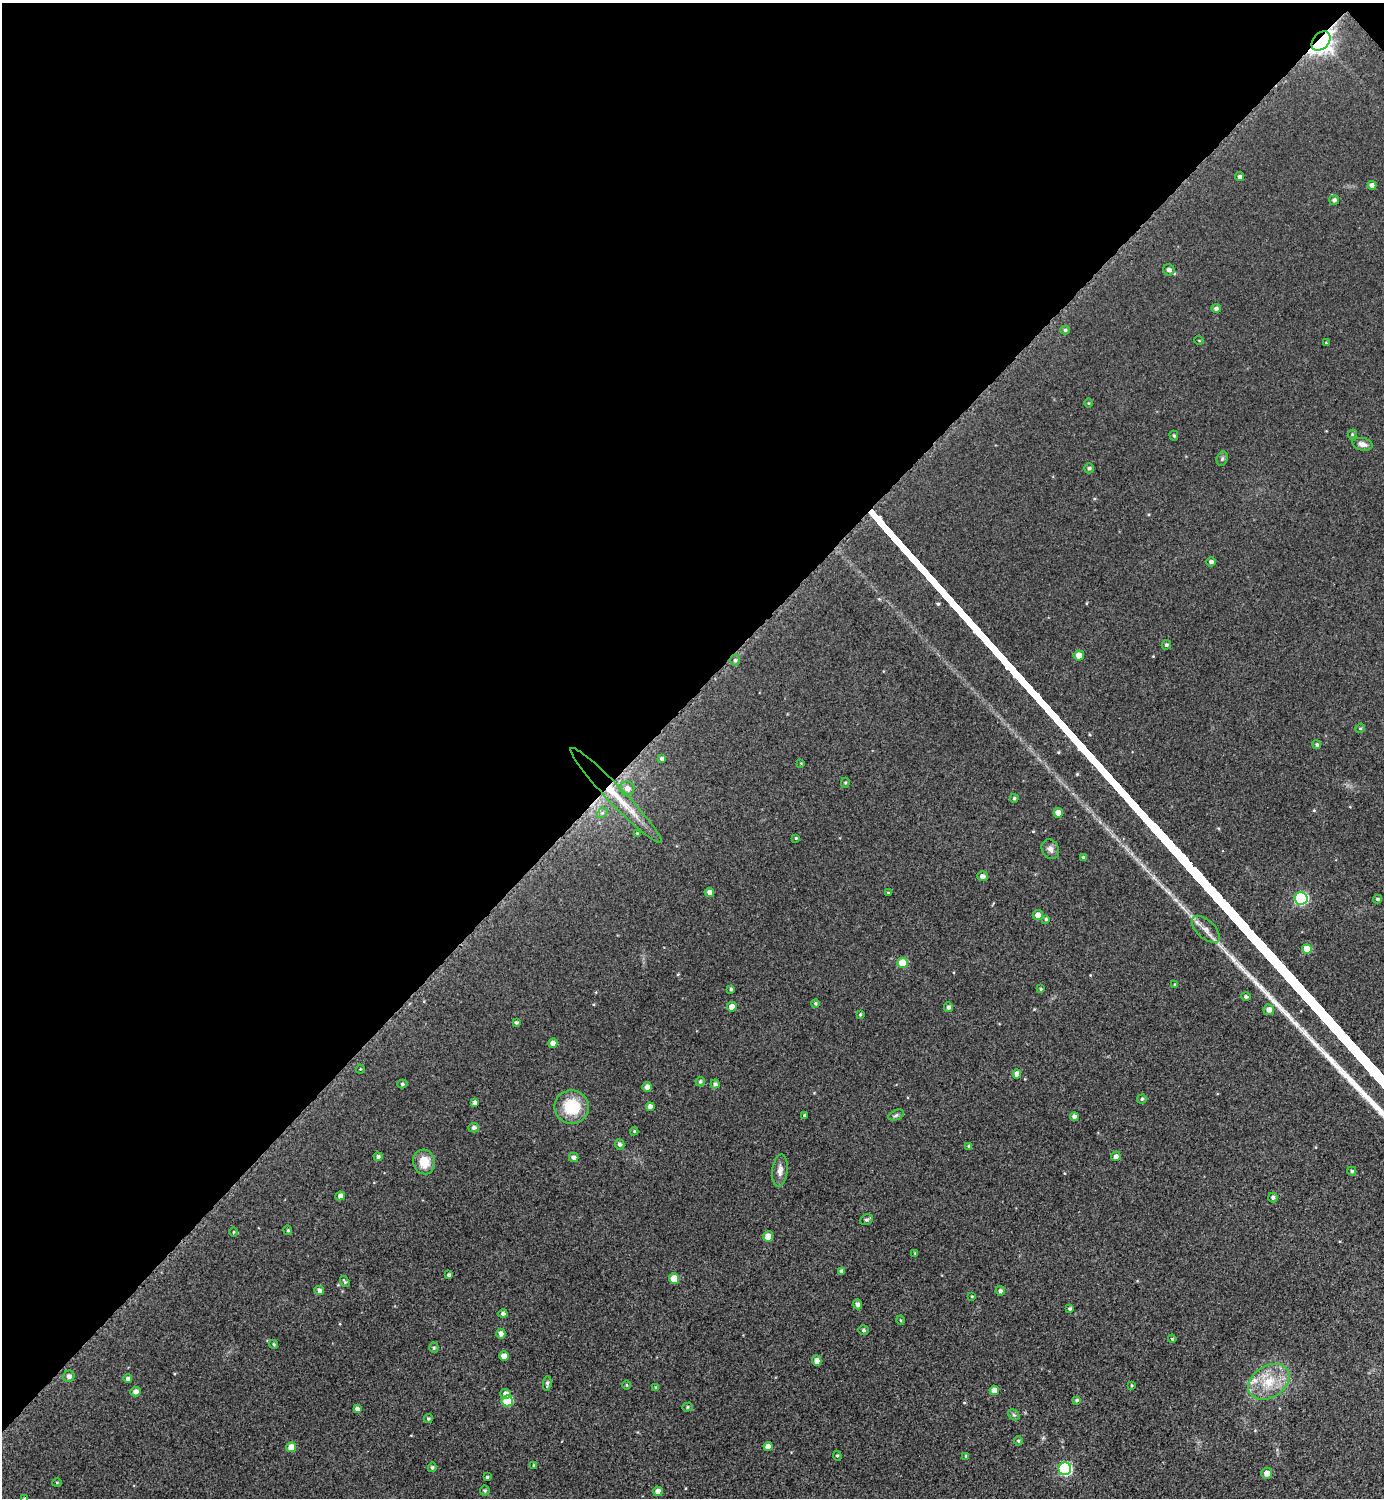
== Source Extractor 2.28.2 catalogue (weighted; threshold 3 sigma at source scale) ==
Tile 2 of 4 x 4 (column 2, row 1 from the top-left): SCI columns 1690-3071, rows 4501-5996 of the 5997 x 5997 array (HDU 1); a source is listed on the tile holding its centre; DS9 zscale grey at full resolution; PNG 1386 x 1500 px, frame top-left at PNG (2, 3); each listed source drawn as its Kron ellipse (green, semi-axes under 4 px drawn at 4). Shown black and unused: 47% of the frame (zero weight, under 2 of 3 exposures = <1% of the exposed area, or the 3 px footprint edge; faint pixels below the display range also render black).
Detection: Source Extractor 2.28.2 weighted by HDU 2 'WHT'; one run over the whole footprint, this tile lists its part. Background 0.0372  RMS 0.018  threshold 0.0792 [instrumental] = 3 sigma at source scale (4.5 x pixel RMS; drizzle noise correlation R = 1.50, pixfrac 1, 0.05/0.05 arcsec/px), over >= 5 px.
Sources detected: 133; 1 inside a brighter listed object's ellipse — not listed separately; the other 132 listed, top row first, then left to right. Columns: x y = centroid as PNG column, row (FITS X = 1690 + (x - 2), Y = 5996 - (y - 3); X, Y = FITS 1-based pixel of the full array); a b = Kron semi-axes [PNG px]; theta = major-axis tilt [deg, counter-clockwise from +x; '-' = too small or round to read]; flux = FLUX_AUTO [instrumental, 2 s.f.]
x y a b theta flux
1321 41 11 8 47 1100
1240 177 4 4 - 4
1372 185 4 4 - 7.2
1334 200 5 5 - 4.5
1169 270 6 5 - 5.7
1216 308 5 4 - 4.3
1065 330 5 4 - 3.1
1199 340 5 3 - 1.2
1326 343 3 2 - 1.5
1089 403 5 3 - 1.6
1352 434 5 4 - 2.2
1174 436 5 4 - 2.5
1362 444 10 6 -13 8.1
1222 458 7 5 70 3.5
1089 468 5 5 - 3.8
1211 562 5 4 - 4.8
1166 645 5 4 - 3.6
1079 655 5 5 - 15
735 660 5 5 - 2.9
1360 728 5 4 - 2.4
1317 745 4 4 - 3.2
662 759 4 3 - 4.5
801 763 3 3 - 1.4
845 783 5 4 - 2.1
627 788 7 7 - 9.4
616 795 65 8 -46 62
1014 798 4 4 - 2.8
602 813 6 4 43 3.2
1058 813 5 4 - 14
637 833 4 4 - 1.6
796 838 3 3 - 1.8
1050 849 10 8 -59 7.8
1083 858 4 3 - 3
982 876 5 5 - 7.3
709 892 4 4 - 6.8
888 893 4 3 - 1.6
1301 898 6 6 - 210
1377 899 4 3 - 2.6
1038 915 5 5 - 11
1046 919 4 4 - 2.3
1206 929 17 9 -43 14
1307 949 5 5 - 26
902 963 5 5 - 38
1175 985 3 3 - 2
731 989 4 3 - 2.9
1041 989 4 3 - 2.3
1246 997 4 4 - 3.5
815 1003 4 4 - 2.5
732 1007 5 5 - 14
949 1007 5 4 - 5.3
1269 1010 5 5 - 9.9
860 1014 4 3 - 2
516 1022 4 3 - 2.9
553 1043 5 4 - 9.8
360 1069 4 4 - 1.5
1017 1074 4 4 - 9.7
700 1081 5 4 - 3.4
402 1084 5 4 - 2.8
715 1084 4 4 - 4.5
647 1087 5 5 - 9.5
1142 1099 5 4 - 2.7
475 1103 4 4 - 5.3
572 1107 17 16 - 69
650 1107 4 4 - 9
804 1115 3 3 - 2.5
896 1115 8 5 22 3.8
1074 1117 4 4 - 7.1
474 1128 5 4 - 4.7
634 1131 4 4 - 2
620 1144 5 4 - 4.3
969 1146 4 4 - 2.5
1116 1156 5 4 - 6.2
378 1157 4 4 - 3.6
574 1157 5 4 - 6.3
424 1162 12 11 - 29
780 1170 16 7 84 11
1352 1171 4 4 - 2.8
340 1196 5 4 - 7.4
1273 1197 5 4 - 4
866 1220 6 5 - 4.6
288 1230 5 4 - 2.3
234 1232 5 3 - 1.6
768 1236 5 5 - 19
915 1253 4 3 - 1.5
842 1272 4 4 - 5.6
449 1275 4 3 - 4.2
674 1279 5 5 - 35
345 1282 6 3 -55 2.4
319 1290 5 4 - 5.7
1000 1291 5 4 - 4.9
972 1296 4 3 - 1.8
857 1304 5 4 - 6.2
1070 1309 3 3 - 2.7
503 1314 4 4 - 4.5
901 1320 4 3 - 1.6
863 1330 5 5 - 3.3
501 1334 5 4 - 8.4
1172 1339 4 3 - 2
274 1344 5 4 - 2.4
434 1348 5 4 - 2.7
504 1356 5 4 - 12
817 1361 5 4 - 12
69 1376 6 5 - 7.1
128 1379 4 4 - 5.8
1269 1382 22 16 32 48
547 1383 7 4 82 4.2
626 1385 4 3 - 1.6
1132 1385 4 2 - 1.8
656 1388 4 4 - 3.9
994 1390 5 4 - 13
135 1392 5 4 - 7.7
506 1394 5 5 - 10
1077 1400 4 4 - 2.8
507 1401 5 5 - 64
688 1407 5 4 - 2.7
357 1409 4 4 - 5.4
1014 1415 6 4 -42 2.9
428 1419 4 4 - 2.8
1018 1441 5 4 - 2.6
768 1446 4 4 - 12
291 1447 5 5 - 22
837 1456 5 4 - 2.1
966 1456 4 4 - 2.7
534 1465 4 3 - 1.9
432 1467 5 4 - 2.9
1065 1469 6 6 - 210
1267 1473 5 5 - 12
487 1477 3 3 - 2
57 1482 5 3 - 1.5
485 1491 5 5 - 2.7
658 1491 5 4 - 10
25 1498 3 3 - 2.5
Overlapping masked pixels (flux is a lower limit): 2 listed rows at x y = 1321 41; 616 795
Isophote crosses this tile's border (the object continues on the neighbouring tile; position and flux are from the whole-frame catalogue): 1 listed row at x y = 25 1498